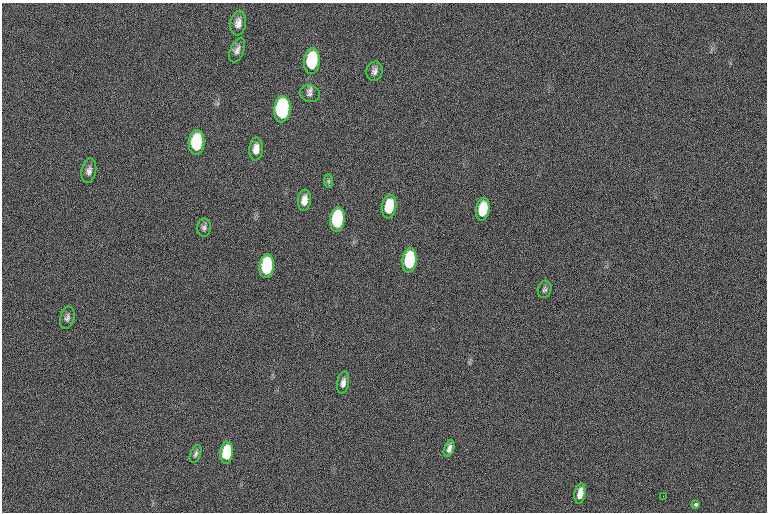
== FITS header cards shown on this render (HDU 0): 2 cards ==
NAXIS1  =                 765  / length of data axis 1
NAXIS2  =                 510  / length of data axis 2

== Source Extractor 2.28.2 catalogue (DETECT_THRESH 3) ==
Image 765 x 510 px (HDU 0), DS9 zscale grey, 1 PNG px = 1 image px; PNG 769 x 514 px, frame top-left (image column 1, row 510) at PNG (2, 3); each listed source drawn as its Kron ellipse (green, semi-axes under 4 px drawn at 4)
Background 33.9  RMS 13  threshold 40.1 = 3 sigma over >= 5 px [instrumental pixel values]
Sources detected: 26; all 26 listed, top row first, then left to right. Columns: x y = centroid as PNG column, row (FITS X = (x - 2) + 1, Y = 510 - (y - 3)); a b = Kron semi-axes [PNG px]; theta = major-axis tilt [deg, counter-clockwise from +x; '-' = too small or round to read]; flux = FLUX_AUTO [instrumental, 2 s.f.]
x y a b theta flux
238 23 12 8 82 6000
237 50 13 6 67 4300
312 61 13 8 83 57000
374 71 10 8 70 3900
310 94 10 8 -17 3800
282 109 13 8 85 160000
196 142 12 8 86 56000
256 149 11 7 85 7700
89 171 12 7 79 4300
329 181 7 4 -90 1600
304 200 11 6 83 7000
389 206 12 7 82 27000
483 209 11 7 80 27000
337 219 12 7 84 85000
204 227 9 7 86 2900
409 260 12 7 82 80000
267 266 12 7 84 76000
545 289 8 7 - 2200
67 318 11 7 76 3200
343 383 11 6 80 4400
449 448 9 5 72 4000
227 453 11 6 83 45000
196 454 9 5 68 2400
580 494 10 5 80 8800
663 496 2 2 - 3700
696 504 3 3 - 4000